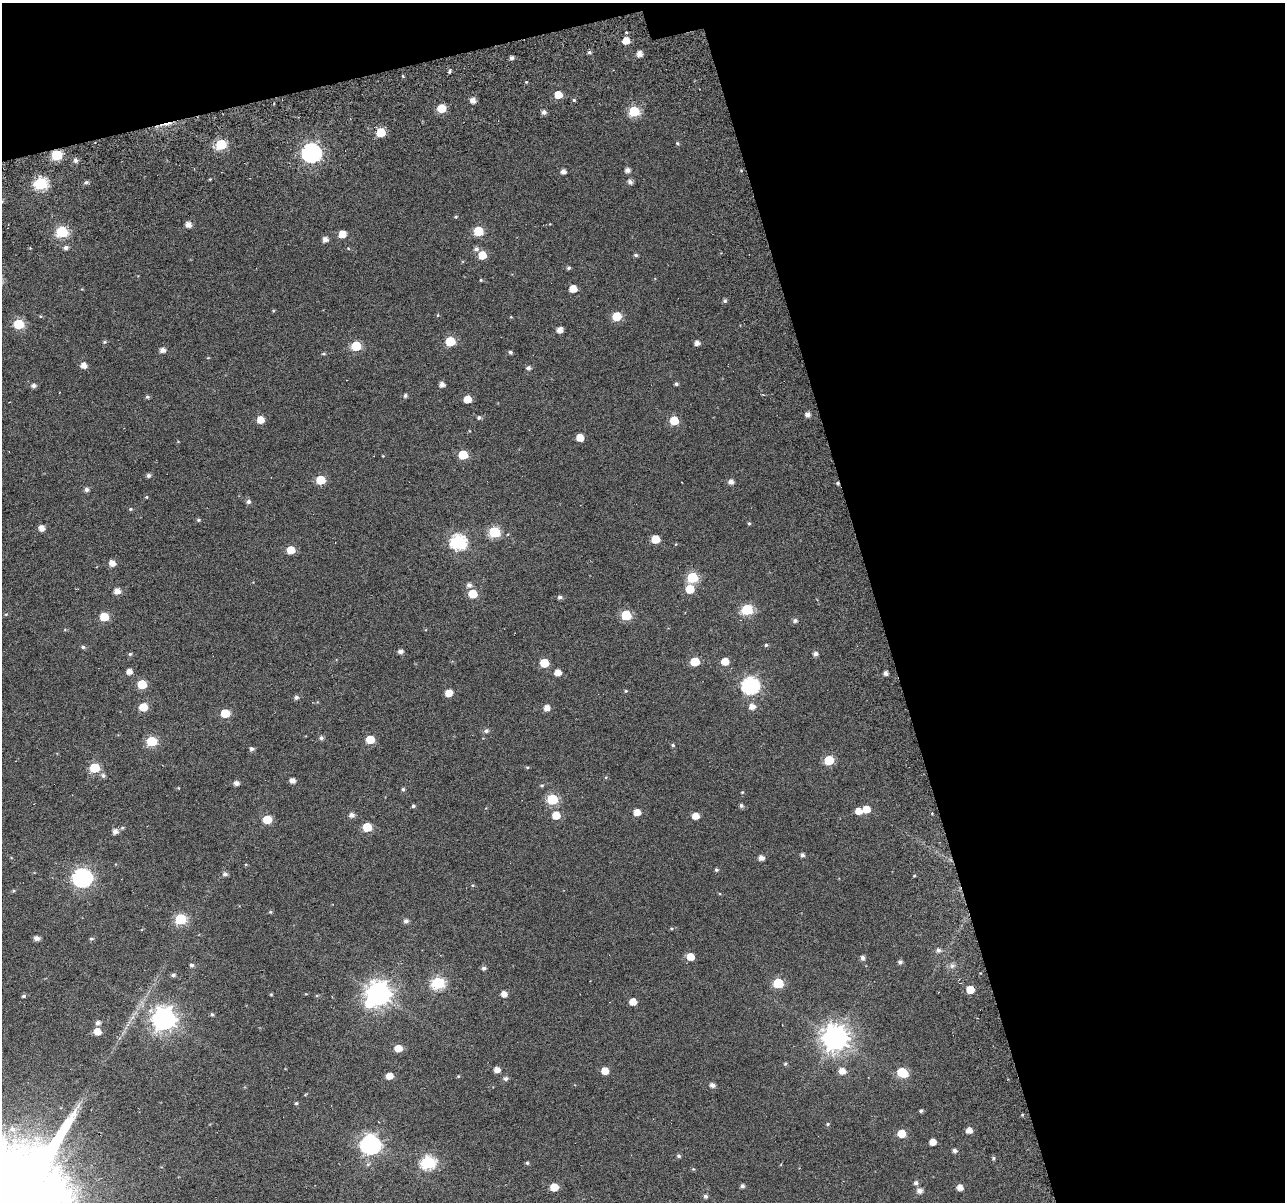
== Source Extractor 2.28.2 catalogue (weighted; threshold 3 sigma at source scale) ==
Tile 2 of 2 x 2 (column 2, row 1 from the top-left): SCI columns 1388-2670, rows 1378-2577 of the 2787 x 2720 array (HDU 1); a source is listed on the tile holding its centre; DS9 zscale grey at full resolution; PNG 1287 x 1204 px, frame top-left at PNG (2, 3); no overlay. Shown black and unused: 35% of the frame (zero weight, under 5 of 10 exposures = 14% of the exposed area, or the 3 px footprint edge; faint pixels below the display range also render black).
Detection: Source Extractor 2.28.2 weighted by HDU 2 'WHT'; one run over the whole footprint, this tile lists its part. Background 0.0438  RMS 0.026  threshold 0.106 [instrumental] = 3 sigma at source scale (4.09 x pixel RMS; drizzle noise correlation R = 1.36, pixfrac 0.8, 0.0396/0.0396 arcsec/px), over >= 5 px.
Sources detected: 202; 1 inside a brighter object's white glare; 1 cosmic-ray / hot-pixel residue — not listed; the other 200 listed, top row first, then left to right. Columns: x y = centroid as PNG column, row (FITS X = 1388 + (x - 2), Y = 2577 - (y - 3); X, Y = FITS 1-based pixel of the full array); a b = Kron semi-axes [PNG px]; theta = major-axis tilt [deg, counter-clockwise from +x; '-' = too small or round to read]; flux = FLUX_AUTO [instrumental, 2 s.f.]
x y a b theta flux
626 40 6 6 - 27
589 52 5 4 - 5.1
639 54 5 5 - 16
512 58 5 4 - 6.6
450 71 5 3 - 2.9
403 76 3 3 - 2.4
526 82 4 4 - 2
558 95 5 5 - 36
574 100 4 4 - 3.2
473 101 5 5 - 14
441 108 5 5 - 58
634 111 6 6 - 130
544 112 5 4 - 8.3
381 132 6 6 - 73
677 143 5 4 - 3
221 144 6 6 - 130
311 153 8 7 - 860
56 155 6 6 - 130
76 160 5 5 - 7.4
627 170 5 4 - 11
563 172 4 4 - 11
86 182 6 5 - 4.7
630 182 5 5 - 8.6
41 184 6 6 - 260
456 217 4 4 - 2.5
188 225 5 5 - 15
478 231 6 5 - 85
62 232 6 6 - 190
342 234 6 5 - 29
325 239 5 5 - 11
66 247 6 5 - 6.9
476 249 7 6 - 7.1
482 255 6 6 - 42
636 255 5 4 - 4.1
569 268 5 4 - 4
481 280 3 3 - 2.1
573 289 5 5 - 31
725 301 4 4 - 5.4
438 315 5 3 - 2
617 316 6 5 - 67
19 324 6 6 - 110
560 330 5 5 - 15
450 341 6 6 - 86
105 342 6 4 21 3.2
697 343 5 5 - 11
356 346 6 6 - 98
163 350 5 4 - 12
510 352 4 4 - 4.6
323 354 5 4 - 3
83 365 5 5 - 16
528 368 5 5 - 6.7
442 384 5 4 - 11
676 384 4 4 - 4.2
33 386 6 5 - 7.6
405 396 5 5 - 4.8
147 397 5 4 - 3.8
467 399 5 5 - 34
807 414 5 5 - 10
479 417 6 5 - 4.7
260 420 6 5 - 26
674 420 6 5 - 61
580 437 5 5 - 31
463 455 6 5 - 74
148 475 5 5 - 5.6
320 480 6 5 - 66
731 482 5 5 - 12
837 483 4 4 - 3.2
86 489 6 5 - 6.7
146 497 4 4 - 2.1
248 502 5 5 - 6.7
131 509 5 4 - 2.8
198 520 5 4 - 3.5
749 523 5 4 - 2.7
41 528 5 5 - 16
494 532 6 6 - 160
655 539 6 5 - 45
458 542 8 7 - 420
291 550 5 5 - 41
112 563 6 5 - 18
692 577 6 6 - 130
469 585 6 6 - 8.2
690 589 6 6 - 44
117 591 6 5 - 17
473 594 6 6 - 56
560 597 6 5 - 5.7
747 610 6 6 - 160
6 614 5 3 - 2.1
626 615 6 6 - 110
104 617 6 5 - 60
795 620 5 5 - 6
766 645 4 4 - 3.4
83 647 5 5 - 4.2
400 651 5 4 - 8.7
130 654 5 5 - 3.2
815 654 5 5 - 8.2
695 661 6 5 - 62
725 661 6 5 - 31
544 663 6 5 - 58
129 672 5 5 - 14
558 672 5 5 - 20
886 673 4 4 - 8.8
142 684 6 5 - 63
750 686 8 7 - 550
626 691 4 4 - 2.5
449 693 7 5 31 25
296 697 6 5 - 5.7
143 707 5 5 - 49
752 707 7 6 - 15
547 708 5 5 - 16
225 713 6 5 - 58
486 731 6 5 - 5.6
321 738 5 5 - 5.4
370 739 6 5 - 53
151 741 6 6 - 120
673 745 5 4 - 3
252 749 5 5 - 6.1
829 760 6 6 - 82
527 767 5 3 - 2.3
95 768 6 6 - 110
103 775 7 6 - 5.4
292 780 5 4 - 13
236 783 5 5 - 9.9
542 785 5 4 - 3
403 789 5 4 - 3.9
742 792 4 3 - 1.8
552 799 6 6 - 140
741 805 5 5 - 5.4
413 806 5 4 - 3.8
866 809 6 6 - 29
858 811 6 5 - 22
637 812 5 5 - 24
351 815 6 5 - 9.8
556 815 6 6 - 36
695 816 5 5 - 26
267 819 6 5 - 59
367 827 6 5 - 66
115 831 6 5 - 12
802 855 4 4 - 6.5
761 858 5 5 - 12
716 870 5 4 - 3.7
225 874 6 5 - 6.5
914 876 5 3 - 2
82 878 8 7 - 820
473 885 5 4 - 2.2
180 919 6 6 - 160
406 921 6 5 - 7.3
37 938 5 4 - 11
91 939 6 5 - 4
938 950 6 5 - 6.3
690 957 6 6 - 29
863 958 5 5 - 7.3
900 962 5 5 - 5.9
191 965 5 4 - 4.7
952 966 7 6 - 6.6
484 968 5 5 - 6
173 975 6 5 - 5.3
438 983 7 6 - 270
778 983 6 6 - 95
970 990 5 5 - 40
271 994 5 3 - 2
378 994 9 8 - 1900
504 994 5 5 - 15
24 996 5 4 - 3.7
633 1002 5 5 - 27
212 1014 5 4 - 3.4
164 1019 8 8 - 1800
98 1023 6 5 - 7.9
97 1031 6 6 - 25
835 1038 9 9 - 2500
398 1048 6 5 - 30
785 1064 5 5 - 3.4
497 1070 5 5 - 15
605 1071 5 5 - 28
842 1071 6 6 - 20
902 1072 8 6 -28 76
389 1076 6 5 - 23
458 1076 4 4 - 2.2
506 1079 6 6 - 5.8
712 1085 5 4 - 9.8
296 1103 4 4 - 3
921 1111 4 4 - 4
1022 1115 5 3 - 2.1
828 1124 4 4 - 2.6
12 1129 11 9 -18 22
969 1130 5 5 - 15
901 1134 6 5 - 43
932 1142 5 5 - 21
370 1145 8 8 - 910
955 1150 5 4 - 6.5
679 1156 5 4 - 4.1
993 1158 5 4 - 3.5
428 1162 7 6 - 330
527 1163 4 4 - 3.1
693 1169 5 4 - 2.4
916 1183 6 5 - 7
742 1186 4 4 - 6.1
554 1187 6 5 - 43
960 1187 5 5 - 15
920 1191 6 5 - 12
705 1196 5 4 - 6.1
Overlapping masked pixels (flux is a lower limit): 2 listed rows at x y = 56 155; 837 483